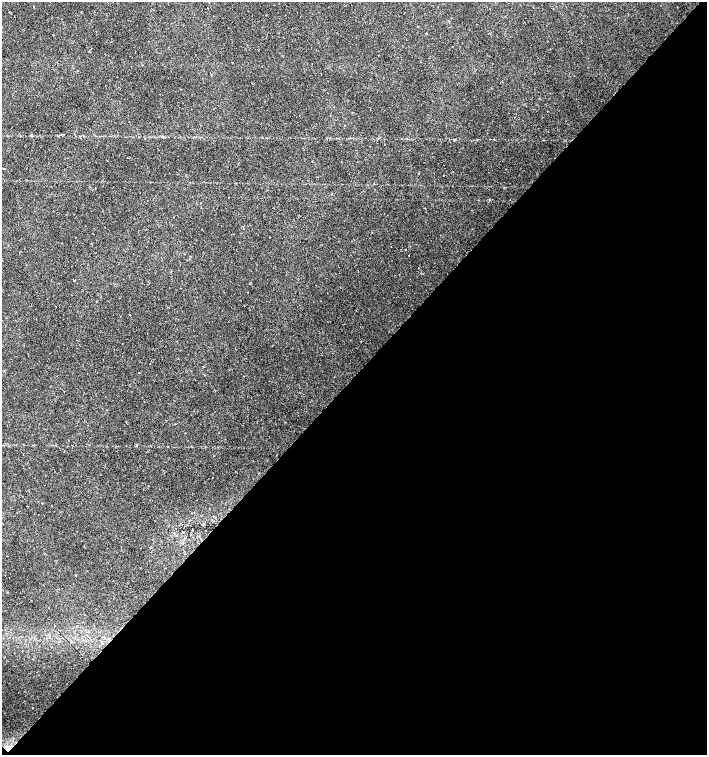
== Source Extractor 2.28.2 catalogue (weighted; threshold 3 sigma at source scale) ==
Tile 15 of 4 x 4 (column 3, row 4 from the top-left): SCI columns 3044-4453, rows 1-1506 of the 6023 x 6029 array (HDU 1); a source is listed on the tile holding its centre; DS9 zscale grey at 2 x 2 block average (1 PNG px = mean of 2 x 2 image px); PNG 709 x 757 px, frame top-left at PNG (2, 2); no overlay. Shown black and unused: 50% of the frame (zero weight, under 2 of 3 exposures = <1% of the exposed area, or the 3 px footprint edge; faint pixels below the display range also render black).
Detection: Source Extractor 2.28.2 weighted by HDU 2 'WHT'; one run over the whole footprint, this tile lists its part. Background 0.0219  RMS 0.0034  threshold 0.0151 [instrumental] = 3 sigma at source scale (4.5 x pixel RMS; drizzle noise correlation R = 1.50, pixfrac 1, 0.0396/0.0396 arcsec/px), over >= 5 px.
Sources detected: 7; all 7 listed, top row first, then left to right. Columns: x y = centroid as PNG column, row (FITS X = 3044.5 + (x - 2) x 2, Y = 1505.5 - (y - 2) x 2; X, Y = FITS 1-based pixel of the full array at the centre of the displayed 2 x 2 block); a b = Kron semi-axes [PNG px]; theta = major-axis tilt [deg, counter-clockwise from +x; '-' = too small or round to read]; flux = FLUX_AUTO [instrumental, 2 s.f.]
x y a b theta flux
127 158 2 2 - 0.6
409 255 2 2 - 0.58
74 280 2 2 - 0.93
77 340 2 2 - 0.36
174 424 2 2 - 0.26
192 529 3 2 - 0.36
31 601 2 2 - 0.89